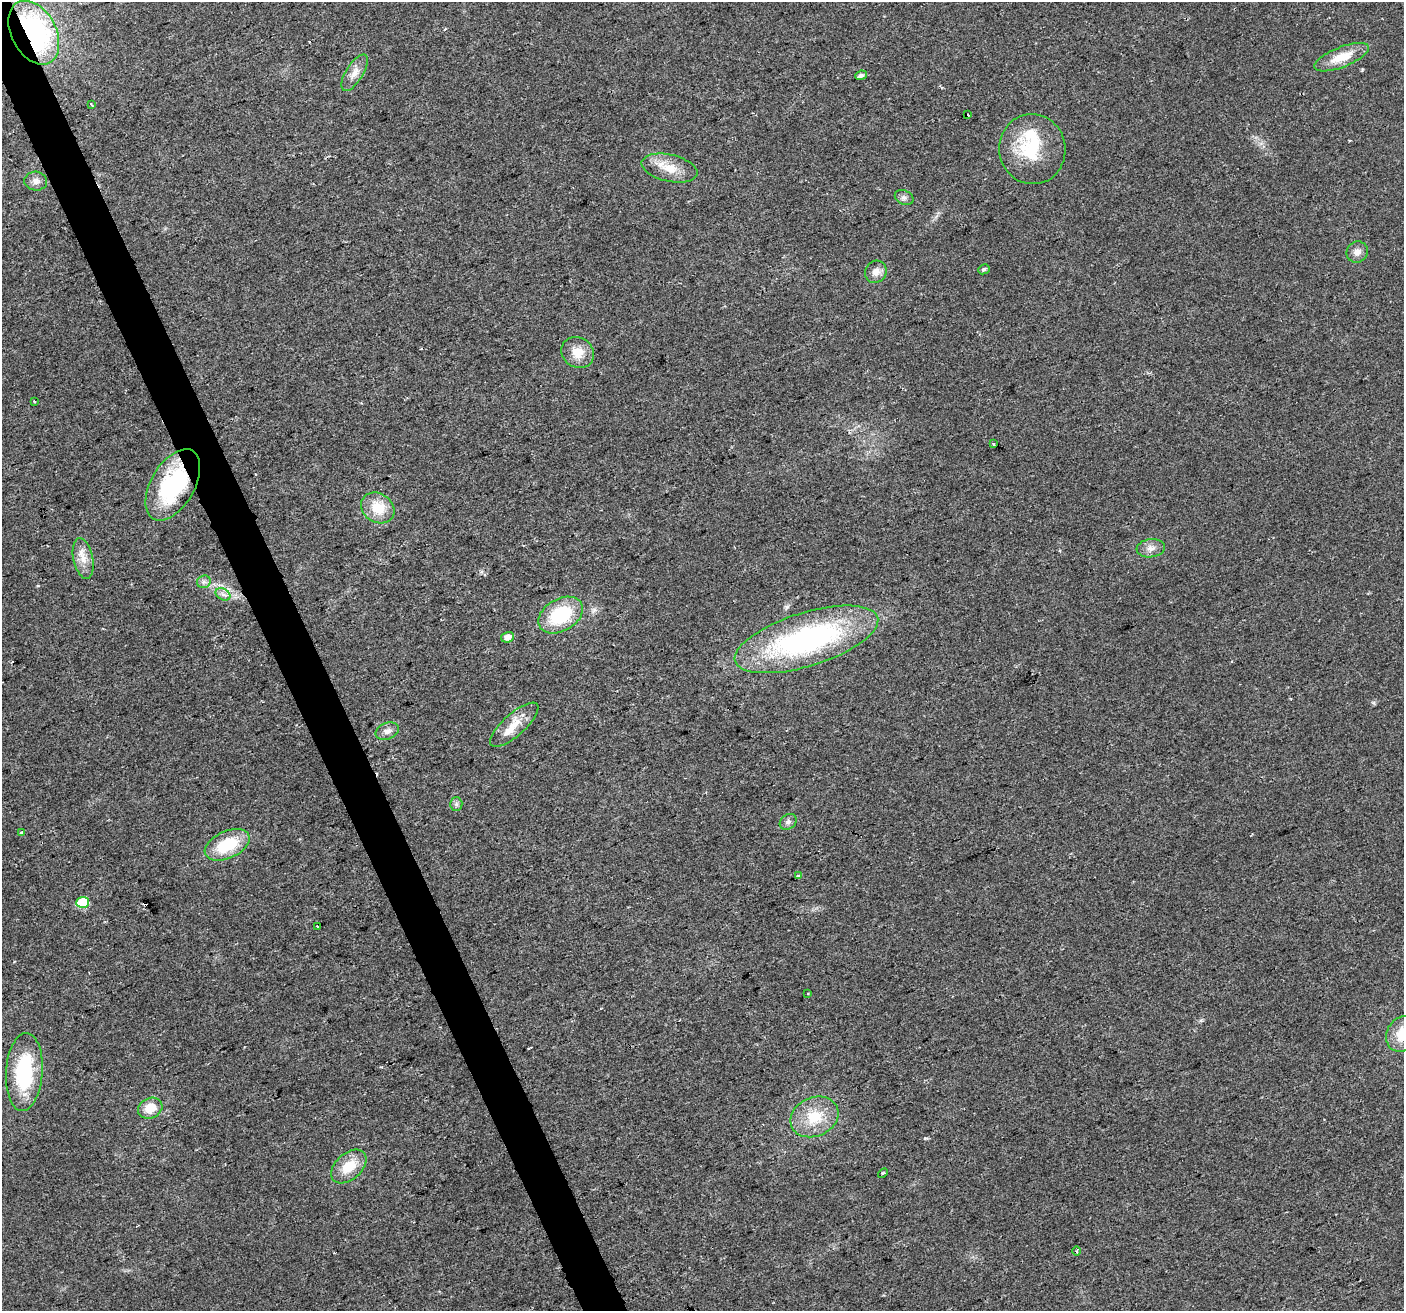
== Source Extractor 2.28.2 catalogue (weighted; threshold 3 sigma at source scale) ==
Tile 11 of 4 x 4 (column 3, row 3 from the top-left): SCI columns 2805-4206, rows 1451-2759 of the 5607 x 5461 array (HDU 1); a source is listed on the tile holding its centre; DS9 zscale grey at full resolution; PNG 1406 x 1313 px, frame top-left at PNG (2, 2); each listed source drawn as its Kron ellipse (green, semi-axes under 4 px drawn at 4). Shown black and unused: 3% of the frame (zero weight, under 2 of 3 exposures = <1% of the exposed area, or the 3 px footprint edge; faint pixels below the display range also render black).
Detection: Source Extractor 2.28.2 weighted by HDU 2 'WHT'; one run over the whole footprint, this tile lists its part. Background 0.0293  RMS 0.0063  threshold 0.0285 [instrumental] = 3 sigma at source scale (4.5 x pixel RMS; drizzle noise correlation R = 1.50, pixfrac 1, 0.0396/0.0396 arcsec/px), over >= 5 px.
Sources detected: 49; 6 cosmic-ray / hot-pixel residue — neither listed nor drawn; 1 inside a brighter listed object's ellipse — not listed separately; the other 42 listed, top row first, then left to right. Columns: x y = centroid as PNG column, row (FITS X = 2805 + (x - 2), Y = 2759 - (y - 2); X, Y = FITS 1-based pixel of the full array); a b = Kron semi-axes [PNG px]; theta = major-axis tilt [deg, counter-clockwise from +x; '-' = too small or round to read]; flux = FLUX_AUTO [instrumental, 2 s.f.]
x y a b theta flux
34 33 34 22 -62 130
1342 57 29 10 21 15
355 73 21 8 58 6.1
861 75 6 4 23 1.9
91 104 3 3 - 1.2
968 115 3 2 - 0.84
1032 149 35 33 -80 36
669 168 28 13 -12 13
36 181 11 9 -4 3.9
904 197 10 7 -25 2.2
1357 252 11 10 - 3.9
984 269 6 5 - 1.6
876 272 11 10 - 4.9
578 353 17 15 -35 10
34 401 3 2 - 0.58
993 444 3 2 - 0.93
173 485 39 21 60 64
378 508 17 14 -34 16
1151 548 14 9 7 4.5
83 558 20 10 -78 7.7
204 582 7 6 - 2
223 594 8 5 -29 2.3
561 615 24 16 30 38
508 637 6 5 - 4.1
806 639 75 27 17 160
514 725 31 11 42 12
387 731 12 8 21 3.6
456 804 6 6 - 1.6
788 822 9 7 39 2.3
22 832 3 3 - 1.8
227 845 24 13 24 27
798 876 4 3 - 1.3
83 902 6 5 - 31
318 927 4 3 - 2.4
808 993 3 2 - 0.66
1402 1034 18 15 61 16
24 1072 39 18 86 50
150 1108 12 10 24 11
814 1117 25 19 24 22
349 1166 20 13 42 15
883 1173 5 3 - 0.76
1076 1251 5 3 - 0.85
Overlapping masked pixels (flux is a lower limit): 2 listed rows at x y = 34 33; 173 485
Isophote crosses this tile's border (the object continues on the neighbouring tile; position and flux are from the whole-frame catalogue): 1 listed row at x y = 1402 1034
Unlisted compact peaks at least as high as the median listed source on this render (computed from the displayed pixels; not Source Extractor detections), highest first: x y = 925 1138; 1374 703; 1201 1020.